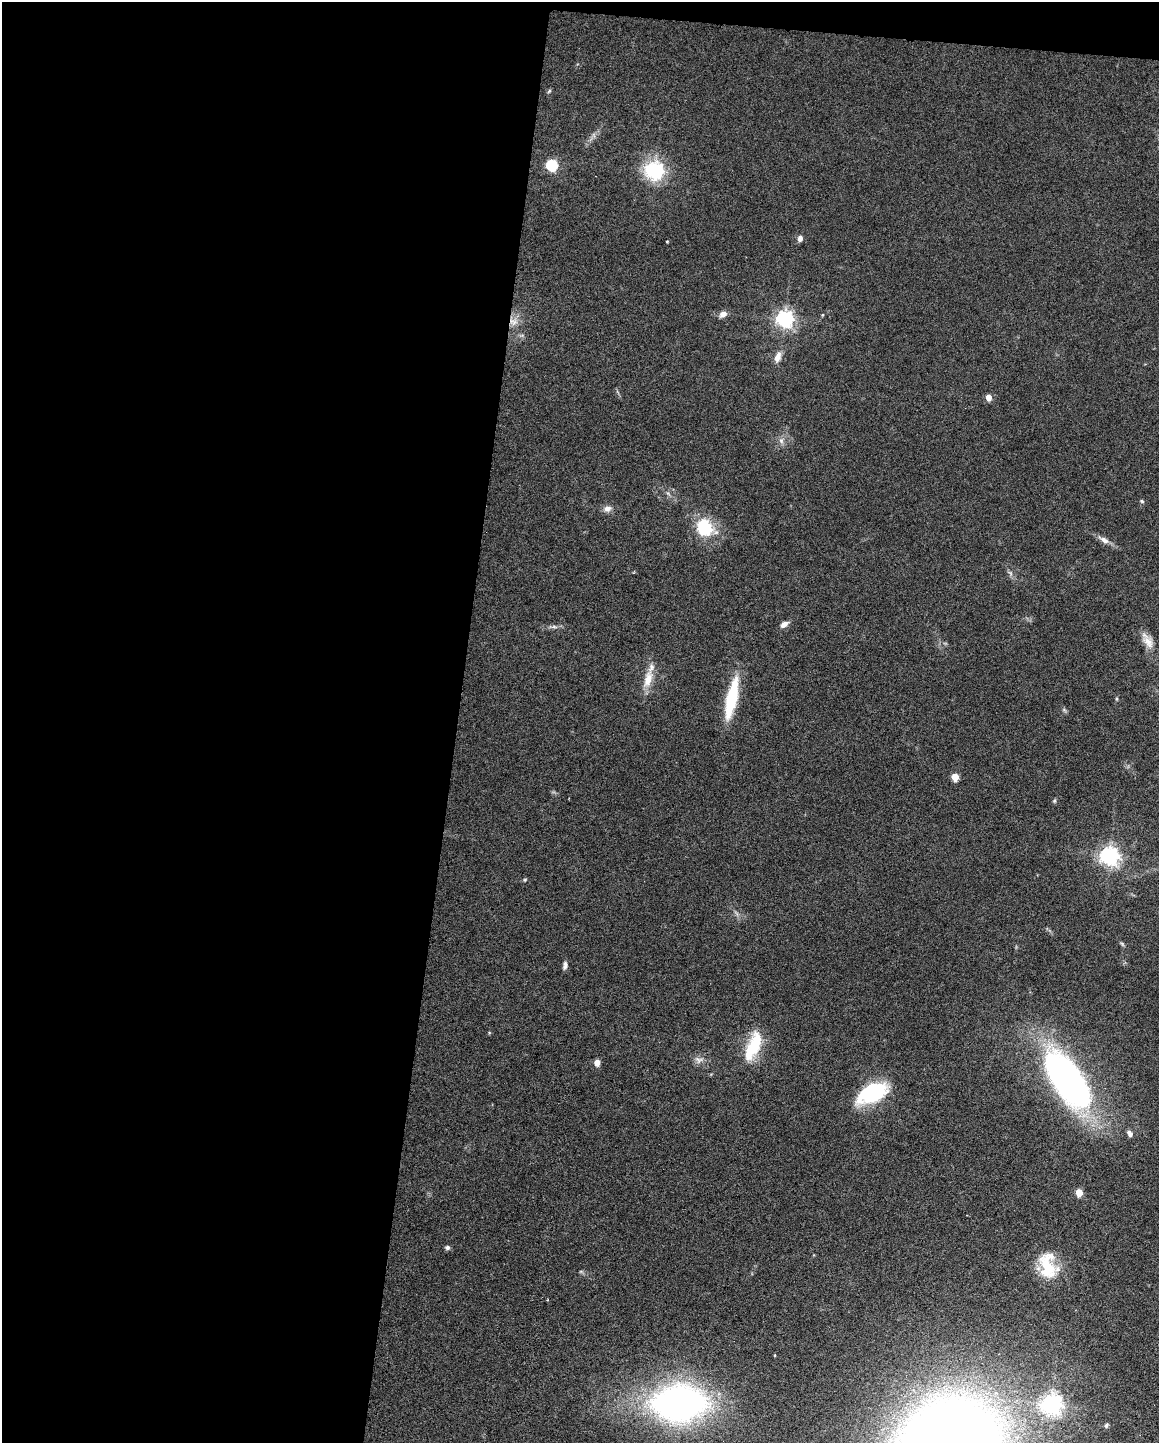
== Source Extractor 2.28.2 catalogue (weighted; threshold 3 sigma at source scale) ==
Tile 1 of 4 x 3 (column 1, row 1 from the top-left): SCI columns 3-1159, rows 3102-4542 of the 4630 x 4648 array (HDU 1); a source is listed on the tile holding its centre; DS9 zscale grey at full resolution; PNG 1161 x 1445 px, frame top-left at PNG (2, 2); no overlay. Shown black and unused: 41% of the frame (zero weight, under 4 of 8 exposures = <1% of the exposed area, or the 3 px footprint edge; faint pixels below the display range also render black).
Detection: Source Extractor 2.28.2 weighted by HDU 2 'WHT'; one run over the whole footprint, this tile lists its part. Background 0.0773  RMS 0.005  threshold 0.0206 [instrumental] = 3 sigma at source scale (4.09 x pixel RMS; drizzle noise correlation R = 1.36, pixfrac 0.8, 0.05/0.05 arcsec/px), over >= 5 px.
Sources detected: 45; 2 inside a brighter listed object's ellipse — not listed separately; the other 43 listed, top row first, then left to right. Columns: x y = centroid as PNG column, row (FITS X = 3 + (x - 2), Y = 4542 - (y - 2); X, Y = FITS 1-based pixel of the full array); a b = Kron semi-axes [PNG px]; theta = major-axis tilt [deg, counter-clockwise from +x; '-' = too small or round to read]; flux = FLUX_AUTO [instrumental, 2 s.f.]
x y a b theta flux
549 91 6 4 46 0.63
552 165 6 5 - 52
656 171 7 7 - 110
800 239 7 6 - 2
667 241 3 3 - 0.41
723 314 9 7 37 2.8
822 315 5 3 - 0.41
785 319 7 6 - 190
513 322 12 10 -15 4
778 357 15 8 71 3.6
988 398 5 4 - 5.8
781 441 9 6 -89 1.8
1142 501 5 4 - 0.62
607 508 10 8 6 2.6
705 527 33 19 -44 17
1104 540 16 7 -30 3
1010 573 8 4 -53 1.1
784 624 9 5 32 2.8
554 627 10 4 0 1.4
1147 641 23 11 -58 5.3
648 679 27 11 73 7.5
732 698 45 11 78 28
1116 699 5 3 - 0.52
1064 710 8 4 -37 0.78
955 777 5 4 - 13
1054 801 5 5 - 0.68
1109 856 7 6 - 260
525 880 5 4 - 0.54
1122 944 7 4 -53 0.69
565 965 10 5 79 1.6
753 1046 38 14 67 20
699 1060 13 9 -10 2.8
597 1063 5 4 - 5.5
1067 1080 69 30 -56 160
872 1093 35 18 28 35
1130 1133 8 5 -50 1.9
1079 1193 5 4 - 12
447 1247 6 6 - 1.1
1048 1266 34 21 -79 20
775 1355 4 3 - 0.33
679 1403 47 32 2 200
1052 1404 7 7 - 290
1106 1425 7 5 53 0.91
Overlapping masked pixels (flux is a lower limit): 1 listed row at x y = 513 322